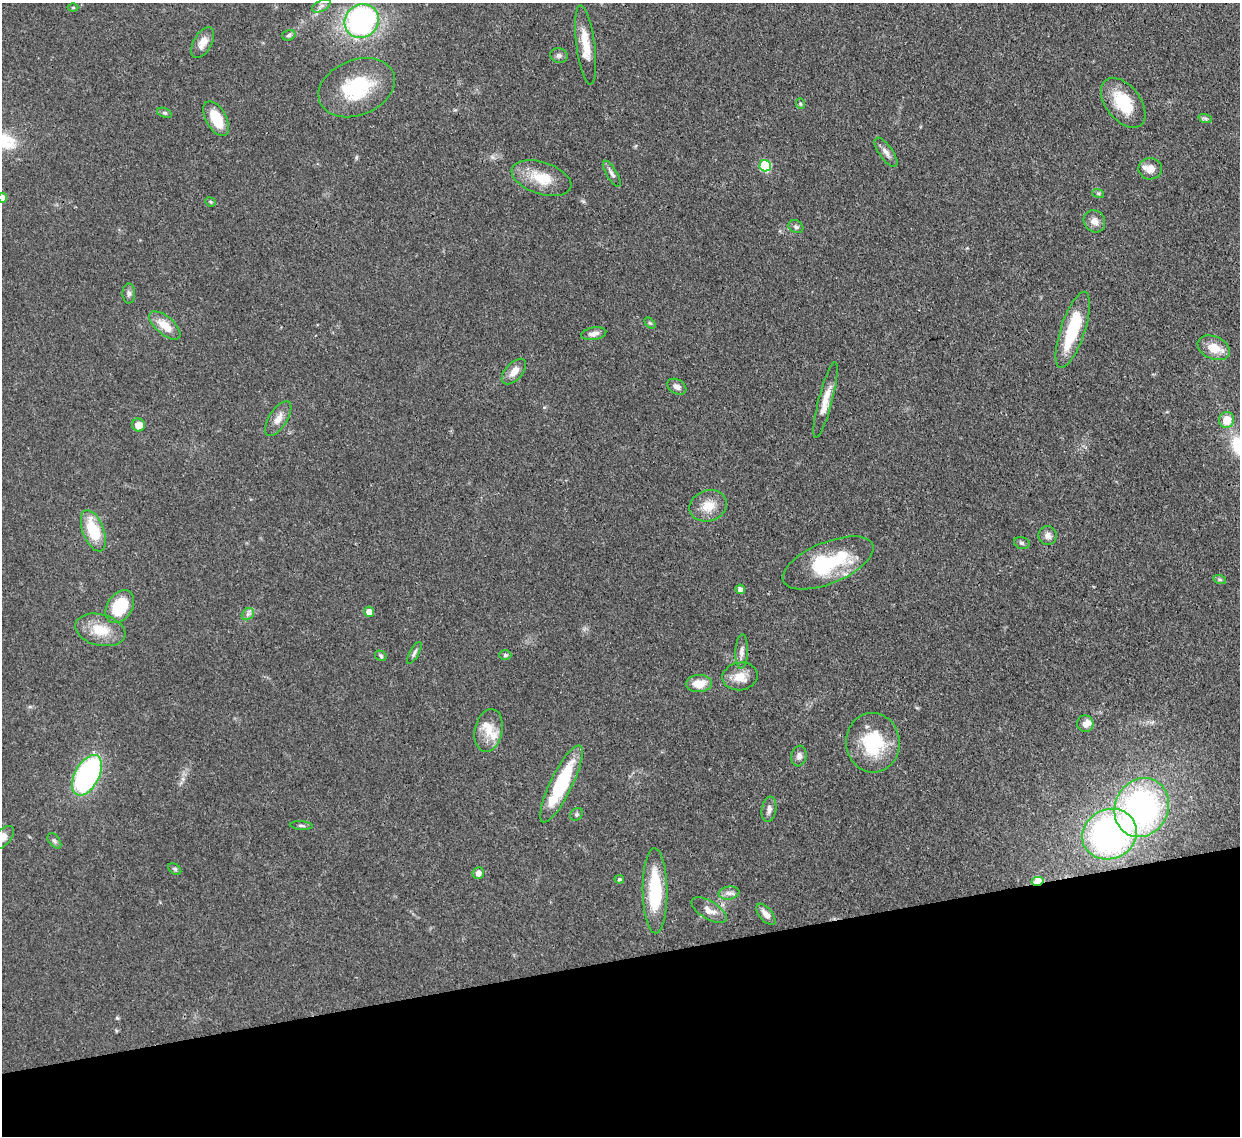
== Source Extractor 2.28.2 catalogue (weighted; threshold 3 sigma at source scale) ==
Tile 14 of 4 x 4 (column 2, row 4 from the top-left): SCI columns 1315-2552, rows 219-1352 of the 5102 x 5088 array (HDU 1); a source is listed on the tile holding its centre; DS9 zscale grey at full resolution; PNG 1242 x 1138 px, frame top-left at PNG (2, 3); each listed source drawn as its Kron ellipse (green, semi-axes under 4 px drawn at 4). Shown black and unused: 16% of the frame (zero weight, under 3 of 4 exposures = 9% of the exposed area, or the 3 px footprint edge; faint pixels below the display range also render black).
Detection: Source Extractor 2.28.2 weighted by HDU 2 'WHT'; one run over the whole footprint, this tile lists its part. Background 0.115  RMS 0.0049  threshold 0.022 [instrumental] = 3 sigma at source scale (4.5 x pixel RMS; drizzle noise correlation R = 1.50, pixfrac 1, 0.05/0.05 arcsec/px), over >= 5 px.
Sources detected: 78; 5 inside a brighter listed object's ellipse — not listed separately; the other 73 listed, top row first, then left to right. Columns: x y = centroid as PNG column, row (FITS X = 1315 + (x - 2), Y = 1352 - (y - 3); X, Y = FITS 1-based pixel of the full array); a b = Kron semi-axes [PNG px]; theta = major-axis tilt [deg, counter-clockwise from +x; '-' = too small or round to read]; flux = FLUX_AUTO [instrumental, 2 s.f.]
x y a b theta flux
321 6 10 5 27 1.8
73 7 5 3 - 0.5
362 21 18 16 39 100
289 35 7 5 17 1.1
203 43 17 9 62 5.1
586 45 40 9 -83 10
559 55 9 7 -15 1.6
357 88 40 27 22 32
1123 103 29 17 -52 20
801 104 5 3 - 0.58
164 113 7 4 -19 0.91
1205 118 7 4 -19 0.92
216 119 19 10 -61 14
886 152 17 6 -55 3
765 166 6 5 - 32
1150 169 12 10 -8 4.2
612 174 15 5 -59 1.9
541 178 31 16 -18 15
1098 193 6 4 -18 0.74
3 198 4 4 - 4.5
210 202 5 4 - 0.65
1094 221 11 10 - 3.5
796 227 8 6 -26 1.3
129 293 10 6 -90 1.6
650 323 6 4 -44 0.72
165 325 19 9 -41 8.4
1073 330 40 12 71 27
594 334 13 6 8 2.8
1214 348 17 11 -23 8.4
514 372 15 8 47 4.9
677 387 10 7 -31 2.3
825 400 39 7 75 7.4
278 419 20 9 58 4.6
1227 420 8 7 - 8
139 425 6 6 - 4.9
708 506 19 15 18 8.2
93 531 22 10 -69 20
1048 536 9 9 - 2.5
1022 543 8 5 -15 1.1
828 563 48 20 22 36
1220 580 6 4 -19 0.82
740 589 4 4 - 2.5
120 607 18 12 56 24
369 612 5 5 - 4.3
248 614 7 5 45 1.3
100 630 25 15 -14 13
742 651 17 6 87 2.6
414 653 12 4 61 1.4
505 655 6 5 - 0.85
381 656 6 4 -30 0.91
740 676 18 14 10 7.1
699 684 13 8 2 7.3
1085 724 8 8 - 2.9
489 731 21 14 78 8.2
873 743 30 27 -84 29
799 756 10 7 81 2.2
87 775 22 12 62 100
561 784 42 11 64 39
1142 808 30 26 63 130
769 809 13 7 81 2.6
576 814 7 5 46 0.94
301 826 11 3 -4 1
1109 834 28 25 23 130
2 838 15 7 45 3.7
54 841 9 5 -52 1.3
175 869 7 4 -37 0.85
478 873 6 5 - 2.8
619 879 5 4 - 0.74
1038 881 6 4 12 20
655 891 42 12 -89 29
729 893 10 6 9 2.3
709 910 20 9 -31 4.1
766 914 13 6 -50 3.5
Overlapping masked pixels (flux is a lower limit): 1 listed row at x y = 1038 881
Isophote crosses this tile's border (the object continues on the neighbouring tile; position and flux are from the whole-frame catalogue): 2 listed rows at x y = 3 198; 2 838